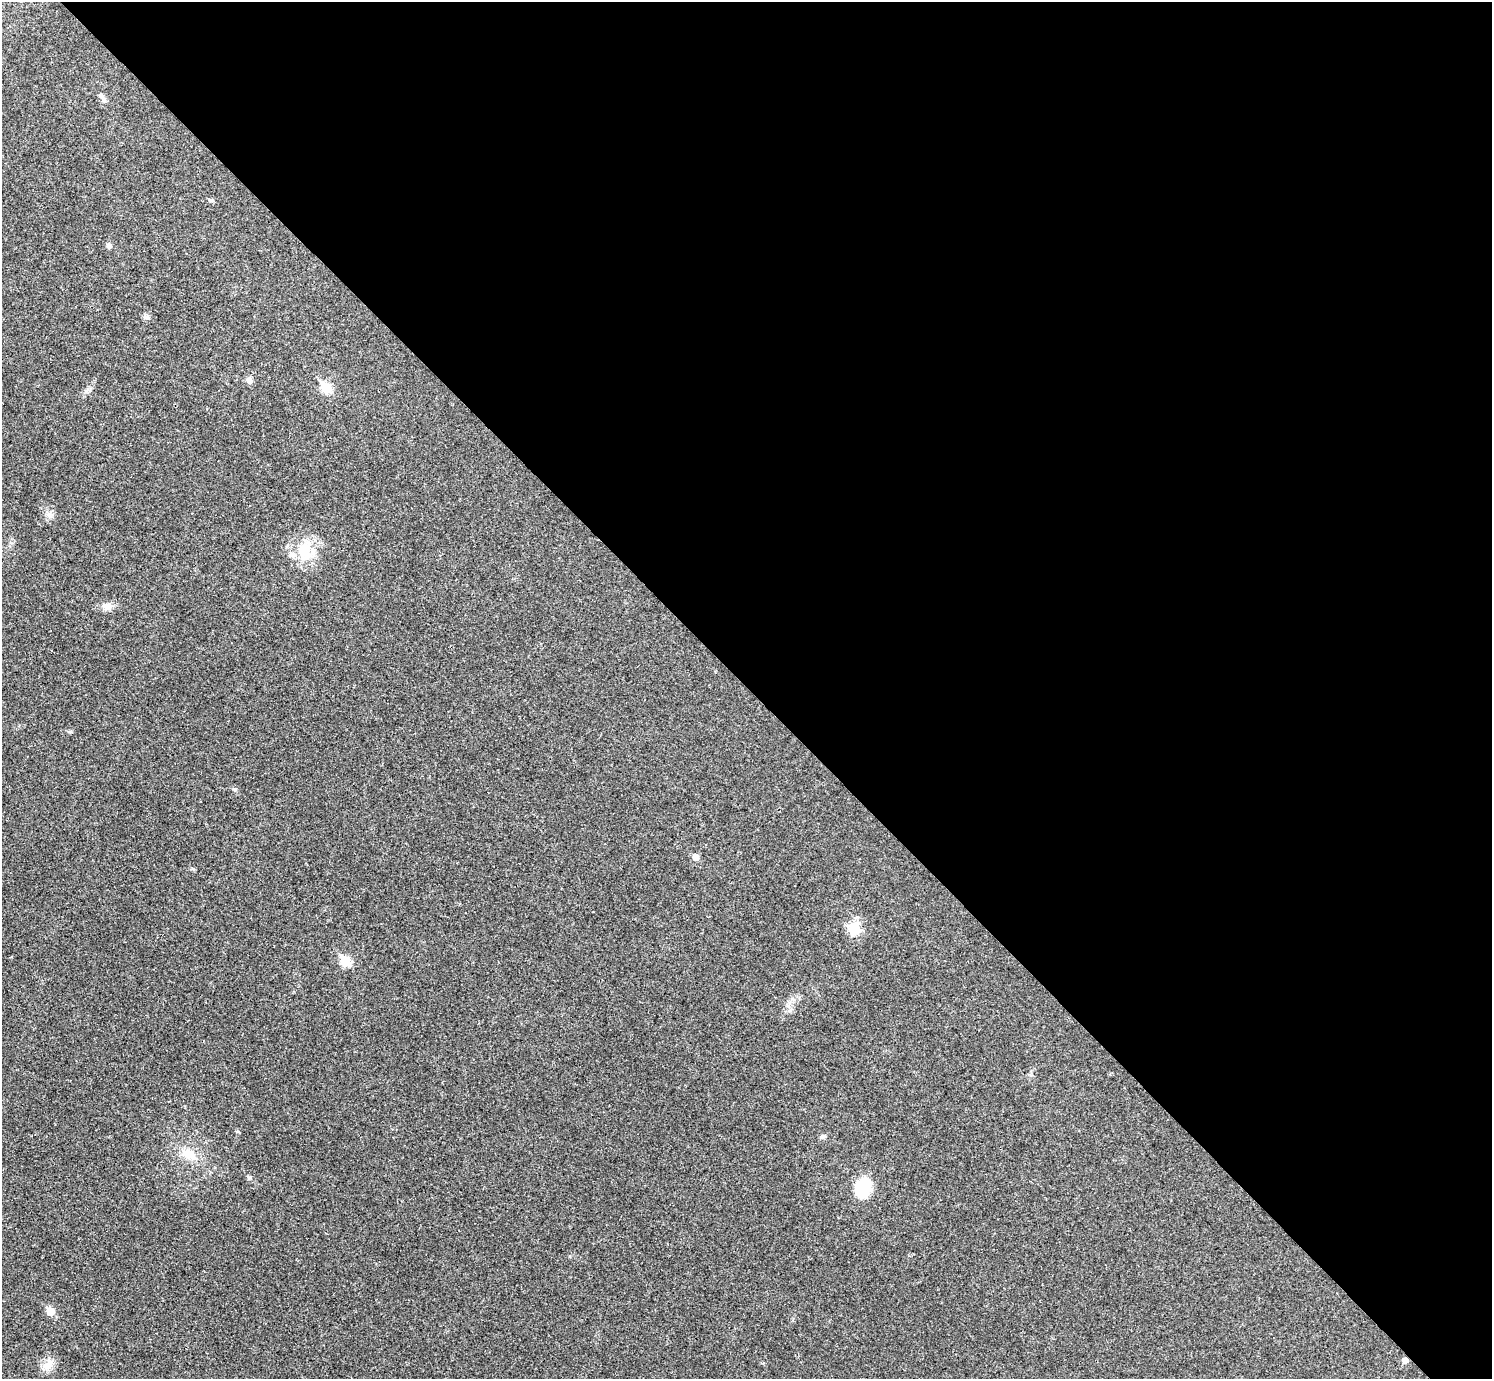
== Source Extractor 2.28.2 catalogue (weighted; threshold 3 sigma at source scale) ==
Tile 8 of 4 x 4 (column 4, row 2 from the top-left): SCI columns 4482-5971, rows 2920-4296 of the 5983 x 5981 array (HDU 1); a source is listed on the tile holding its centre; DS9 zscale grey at full resolution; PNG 1494 x 1381 px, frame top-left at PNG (2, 2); no overlay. Shown black and unused: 50% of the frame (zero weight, under 3 of 4 exposures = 1% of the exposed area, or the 3 px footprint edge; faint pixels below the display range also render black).
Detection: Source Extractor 2.28.2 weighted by HDU 2 'WHT'; one run over the whole footprint, this tile lists its part. Background 0.029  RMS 0.0049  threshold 0.022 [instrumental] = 3 sigma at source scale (4.5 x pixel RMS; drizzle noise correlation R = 1.50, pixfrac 1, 0.05/0.05 arcsec/px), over >= 5 px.
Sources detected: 20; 1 cosmic-ray / hot-pixel residue — not listed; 1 inside a brighter listed object's ellipse — not listed separately; the other 18 listed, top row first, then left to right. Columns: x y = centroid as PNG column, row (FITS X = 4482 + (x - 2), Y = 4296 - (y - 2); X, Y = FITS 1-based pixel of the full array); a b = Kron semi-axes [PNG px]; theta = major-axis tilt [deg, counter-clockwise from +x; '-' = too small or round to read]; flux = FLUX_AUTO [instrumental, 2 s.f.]
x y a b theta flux
101 95 9 6 -52 1.6
109 246 7 6 - 1.6
146 317 8 6 -3 1.3
249 380 7 7 - 2
326 388 7 6 - 19
49 514 8 5 30 1.6
304 550 24 17 -84 14
107 606 11 9 -8 3.4
235 789 6 3 17 0.56
696 857 6 5 - 3.2
853 929 20 15 88 7.7
345 961 6 5 - 21
822 1137 7 6 - 1.1
189 1154 25 13 -23 8.7
249 1178 7 4 7 0.79
863 1188 20 15 69 18
50 1311 6 6 - 7.7
47 1365 17 9 58 4.5
Unlisted compact peaks at least as high as the median listed source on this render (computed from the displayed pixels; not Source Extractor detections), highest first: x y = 193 869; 71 732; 211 200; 86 391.